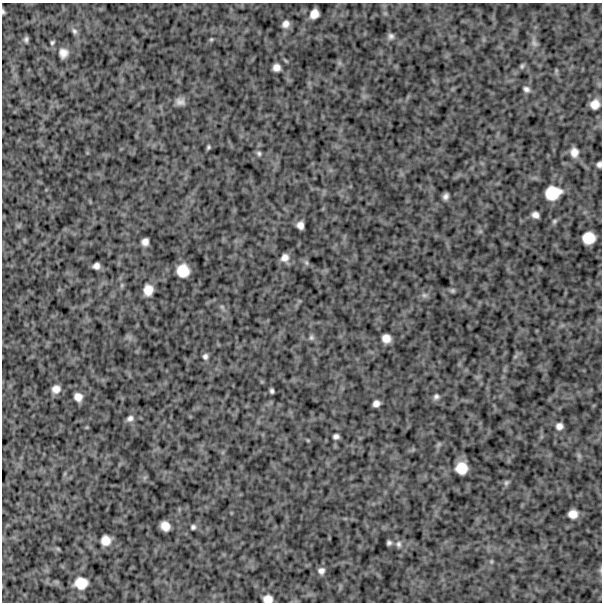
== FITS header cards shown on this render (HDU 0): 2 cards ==
NAXIS1  =                  600
NAXIS2  =                  600

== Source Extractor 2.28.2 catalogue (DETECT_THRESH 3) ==
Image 600 x 600 px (HDU 0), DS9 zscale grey, 1 PNG px = 1 image px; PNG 604 x 604 px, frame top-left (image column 1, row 600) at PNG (2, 3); no overlay
Background 1240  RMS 210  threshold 640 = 3 sigma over >= 5 px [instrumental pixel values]
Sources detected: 68; all 68 listed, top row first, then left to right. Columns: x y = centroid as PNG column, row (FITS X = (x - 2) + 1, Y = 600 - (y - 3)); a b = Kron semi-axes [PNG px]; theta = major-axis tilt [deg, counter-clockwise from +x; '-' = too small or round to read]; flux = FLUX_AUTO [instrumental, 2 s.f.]
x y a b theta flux
3 12 5 3 - 26000
314 14 9 7 59 140000
286 24 8 7 - 85000
74 31 10 7 -50 51000
391 36 7 7 - 46000
26 39 6 4 86 39000
211 39 6 4 68 19000
52 43 7 5 67 28000
534 43 12 8 -48 64000
63 53 11 10 - 110000
339 63 7 4 -90 29000
522 66 7 5 71 28000
276 67 7 6 - 96000
556 71 8 4 90 21000
526 89 8 6 -34 51000
180 102 10 8 -10 81000
595 104 9 8 - 140000
208 147 4 3 - 24000
574 152 10 8 -83 120000
259 153 7 6 - 36000
599 164 5 4 - 45000
553 193 14 12 17 370000
446 196 6 5 - 56000
535 215 7 5 -22 74000
554 221 7 5 37 28000
300 225 7 6 - 90000
480 231 7 4 18 24000
588 238 11 10 - 260000
145 242 7 6 - 87000
285 258 10 9 - 100000
306 263 8 6 -69 34000
96 266 6 6 - 71000
183 271 11 11 - 280000
122 285 6 5 - 24000
148 290 10 8 86 180000
452 290 6 6 - 27000
424 295 9 6 -15 45000
222 307 7 5 -44 32000
311 337 7 7 - 37000
386 338 8 7 - 130000
205 356 7 6 - 48000
515 357 6 4 19 20000
56 389 8 8 - 110000
272 391 4 4 - 33000
78 397 8 7 - 120000
436 397 8 7 - 47000
376 403 7 6 - 76000
130 418 9 7 24 62000
559 426 8 7 - 77000
336 436 6 5 - 50000
308 440 5 3 - 13000
438 444 8 5 55 28000
579 456 9 6 -63 35000
461 468 10 10 - 270000
145 477 7 4 19 23000
506 483 8 7 - 35000
573 514 8 7 - 140000
165 526 9 8 - 150000
193 527 5 5 - 34000
106 540 9 8 - 160000
389 543 5 4 - 35000
399 544 9 7 -83 51000
58 549 7 4 -45 19000
491 561 5 5 - 20000
600 570 6 4 90 22000
321 571 8 8 - 71000
81 583 11 10 - 250000
268 599 9 7 -1 130000
At the frame edge (FLAGS 8, measured only in part): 4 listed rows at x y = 3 12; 599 164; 600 570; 268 599